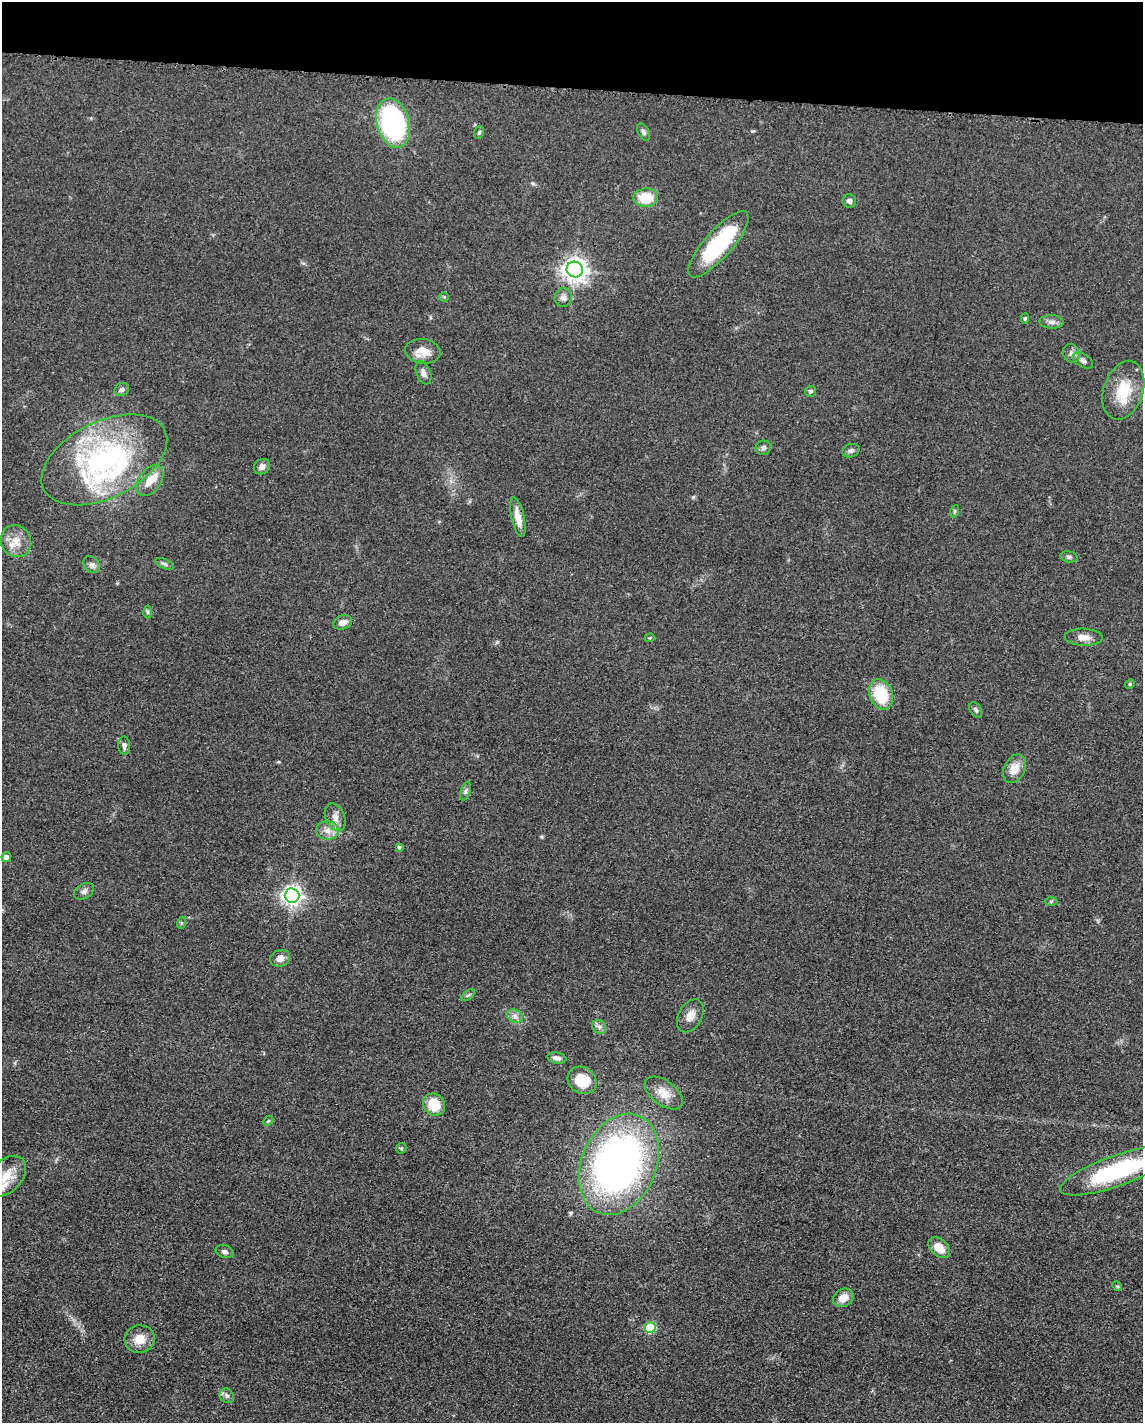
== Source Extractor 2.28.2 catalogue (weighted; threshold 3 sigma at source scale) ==
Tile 2 of 4 x 3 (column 2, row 1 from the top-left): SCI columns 1155-2295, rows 3071-4491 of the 4591 x 4659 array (HDU 1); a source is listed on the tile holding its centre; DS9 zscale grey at full resolution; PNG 1145 x 1425 px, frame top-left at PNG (2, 2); each listed source drawn as its Kron ellipse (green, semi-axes under 4 px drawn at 4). Shown black and unused: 6% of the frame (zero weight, under 3 of 5 exposures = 4% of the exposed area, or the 3 px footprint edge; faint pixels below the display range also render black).
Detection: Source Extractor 2.28.2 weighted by HDU 2 'WHT'; one run over the whole footprint, this tile lists its part. Background 0.0483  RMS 0.0056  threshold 0.0254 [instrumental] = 3 sigma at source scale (4.5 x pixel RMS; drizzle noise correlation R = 1.50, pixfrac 1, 0.05/0.05 arcsec/px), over >= 5 px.
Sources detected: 72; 1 inside a brighter object's white glare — neither listed nor drawn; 3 inside a brighter listed object's ellipse — not listed separately; the other 68 listed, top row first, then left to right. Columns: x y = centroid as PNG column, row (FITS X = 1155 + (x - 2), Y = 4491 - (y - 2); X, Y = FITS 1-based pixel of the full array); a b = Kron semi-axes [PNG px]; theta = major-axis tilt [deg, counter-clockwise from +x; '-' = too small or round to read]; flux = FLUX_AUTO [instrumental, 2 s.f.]
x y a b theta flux
393 123 25 16 -74 110
479 132 6 4 71 0.93
643 132 9 5 -63 1.6
646 198 12 9 3 15
849 201 7 6 - 1.8
718 244 42 13 48 49
575 269 8 8 - 450
444 297 5 5 - 0.67
563 298 9 8 - 2.7
1025 319 5 4 - 0.89
1051 322 12 6 -1 2.6
423 351 18 12 -8 7.4
1071 353 10 8 -64 2.3
1083 360 11 6 -32 2.3
423 373 12 7 -68 2.8
122 390 7 6 - 1.6
1123 390 30 19 72 20
810 391 5 5 - 1
763 448 7 7 - 1.6
851 451 9 6 19 1.7
104 460 67 38 26 120
262 467 8 7 - 2.6
150 481 17 11 55 7.7
955 511 6 4 70 0.82
518 517 20 6 -77 7.6
16 541 16 15 - 8.3
1069 557 8 5 -10 1.4
164 564 10 4 -23 1.4
91 565 9 7 -44 2.3
147 612 6 4 -89 1
343 622 10 6 20 4
1084 637 19 8 -2 4.8
650 638 5 4 - 0.7
1130 684 5 4 - 0.73
881 694 15 11 -69 22
976 710 8 5 -57 1.3
124 745 9 6 -88 2.2
1014 769 15 10 63 7.1
465 791 10 4 72 1.5
335 817 14 9 -66 4.3
327 830 11 9 -2 4.3
399 847 4 3 - 0.95
6 857 5 4 - 2.7
84 891 11 7 31 2.4
292 896 7 7 - 290
1051 901 6 4 2 0.83
181 923 6 4 71 0.67
280 958 10 8 20 3.8
468 995 8 4 36 1.1
515 1016 8 6 -23 2.4
690 1016 18 12 60 5.4
599 1027 7 6 - 1.9
557 1058 9 5 -11 2.5
582 1080 15 13 -36 14
664 1093 22 12 -37 8.3
434 1105 12 10 -43 13
268 1121 5 4 - 0.69
401 1148 5 5 - 0.84
619 1164 53 37 67 250
1118 1170 61 15 20 64
6 1176 23 16 47 12
939 1248 12 8 -43 7.3
225 1251 9 6 -15 2.1
1117 1286 5 4 - 0.72
843 1298 11 8 32 5.8
650 1328 5 5 - 31
140 1339 15 14 - 8
227 1396 7 6 - 1.7
Isophote crosses this tile's border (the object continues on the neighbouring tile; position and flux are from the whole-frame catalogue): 1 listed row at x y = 1118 1170